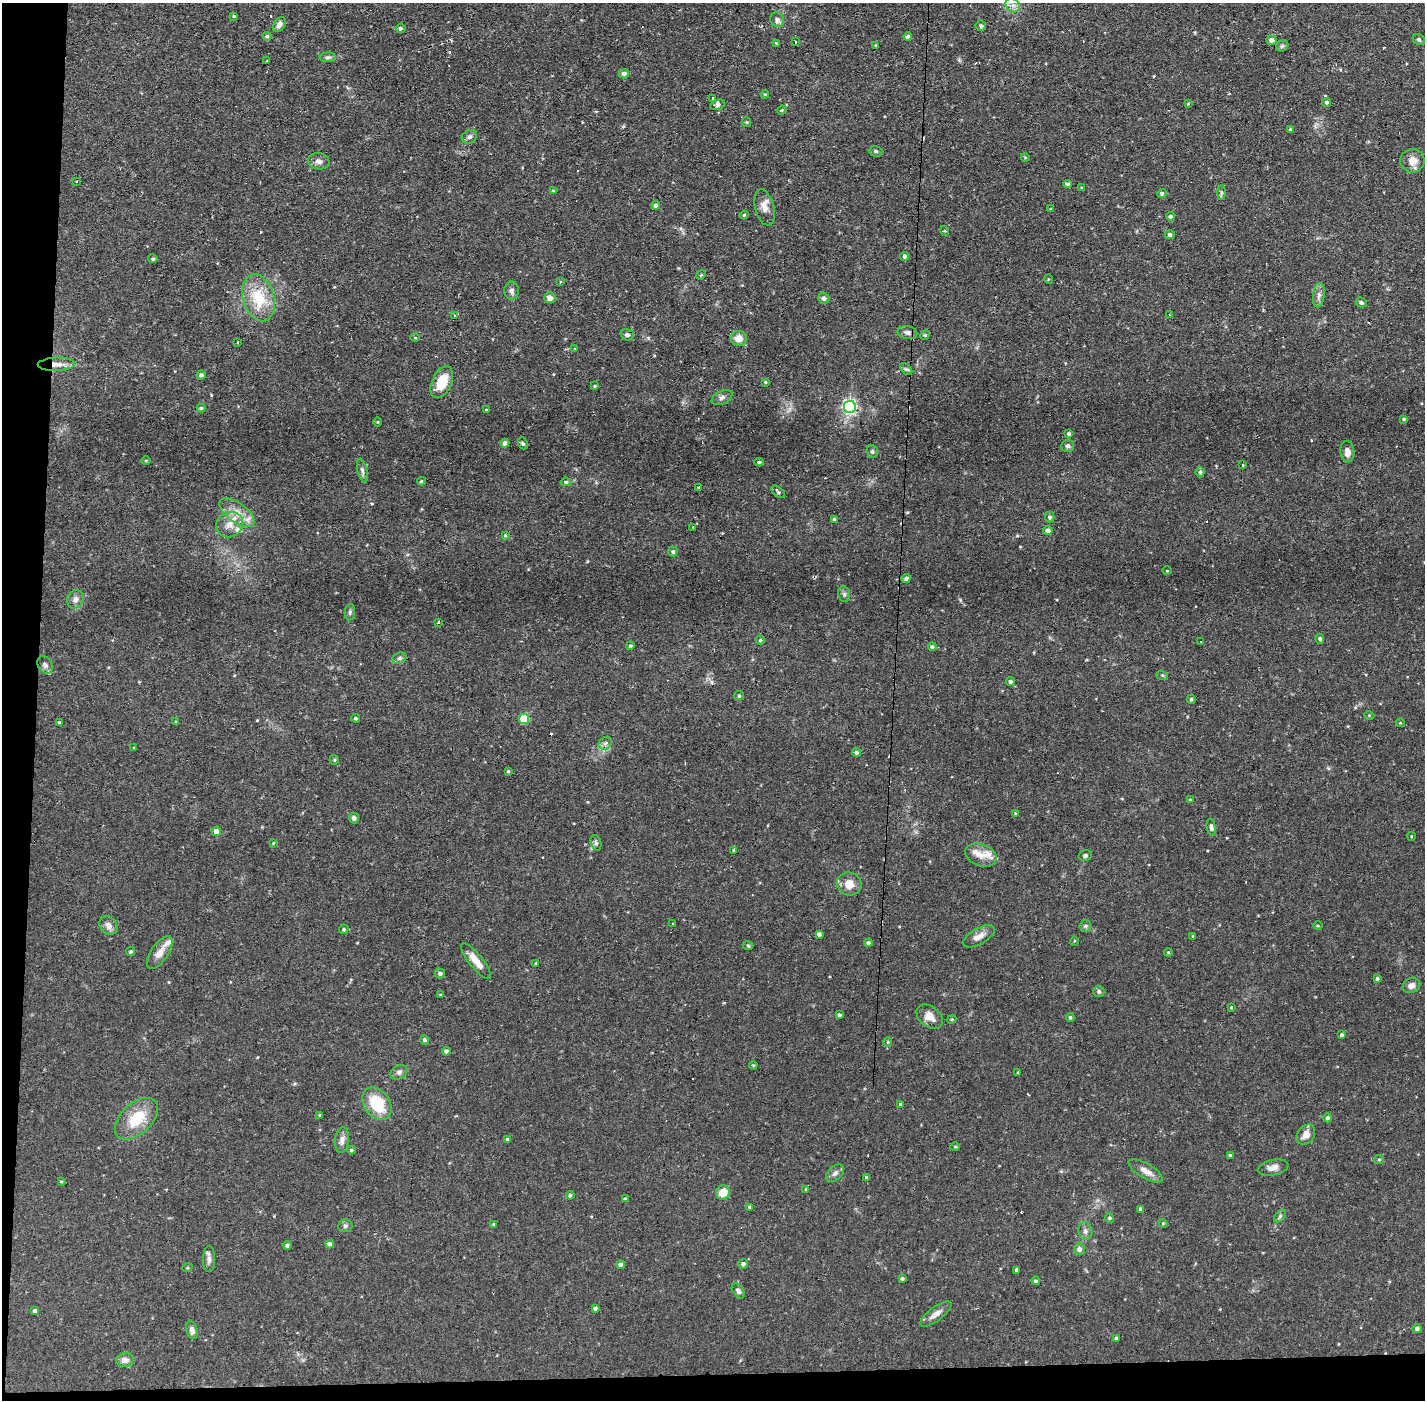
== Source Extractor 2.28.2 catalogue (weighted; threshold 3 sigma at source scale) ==
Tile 7 of 3 x 3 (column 1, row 3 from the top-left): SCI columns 1-1423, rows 53-1450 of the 4269 x 4299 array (HDU 1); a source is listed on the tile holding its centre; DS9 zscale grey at full resolution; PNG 1427 x 1402 px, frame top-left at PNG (2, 3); each listed source drawn as its Kron ellipse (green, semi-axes under 4 px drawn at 4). Shown black and unused: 4% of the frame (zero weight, under 2 of 3 exposures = <1% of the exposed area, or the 3 px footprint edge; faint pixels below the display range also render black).
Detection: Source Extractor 2.28.2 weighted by HDU 2 'WHT'; one run over the whole footprint, this tile lists its part. Background 0.0754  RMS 0.0063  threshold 0.0282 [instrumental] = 3 sigma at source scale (4.5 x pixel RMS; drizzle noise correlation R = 1.50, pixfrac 1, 0.05/0.05 arcsec/px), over >= 5 px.
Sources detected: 234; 11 cosmic-ray / hot-pixel residue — neither listed nor drawn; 5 inside a brighter listed object's ellipse — not listed separately; the other 218 listed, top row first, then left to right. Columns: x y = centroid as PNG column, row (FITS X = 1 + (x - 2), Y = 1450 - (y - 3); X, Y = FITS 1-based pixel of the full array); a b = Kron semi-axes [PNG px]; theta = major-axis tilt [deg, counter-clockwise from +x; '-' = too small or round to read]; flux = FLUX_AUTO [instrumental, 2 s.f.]
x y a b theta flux
1013 5 8 6 -42 2.7
234 16 3 3 - 0.76
777 20 7 7 - 2.3
279 24 8 5 58 2.8
981 26 5 5 - 1.4
401 28 5 4 - 1.2
267 36 4 3 - 1.1
908 36 4 4 - 1.3
1419 39 6 5 - 1.1
1271 40 5 4 - 2.8
795 42 3 2 - 1
776 43 3 3 - 0.47
876 45 4 3 - 0.67
1282 46 6 5 - 1.3
328 57 8 5 3 1.3
267 61 3 2 - 0.55
624 74 5 4 - 2.2
765 94 4 3 - 0.56
713 98 4 3 - 2.1
1327 102 4 4 - 1.1
1188 103 4 3 - 0.56
717 105 8 5 18 1.6
782 110 5 4 - 0.68
746 122 5 4 - 0.68
1290 129 4 4 - 0.57
469 137 8 6 30 1.7
876 151 7 5 -2 1.1
1025 157 4 3 - 0.53
319 161 11 8 -9 3
1412 161 12 12 - 6.2
77 181 3 2 - 0.66
1067 184 4 4 - 1.7
1082 188 3 3 - 0.66
553 191 4 3 - 0.68
1162 193 5 4 - 1.4
1221 193 7 4 -90 0.98
656 205 4 4 - 2.1
765 207 18 9 -76 5.2
1051 209 4 4 - 0.72
744 215 4 3 - 0.6
1170 216 4 4 - 1.1
945 231 5 3 - 0.57
1170 235 4 4 - 1.6
905 256 4 4 - 1.6
153 259 5 4 - 0.99
701 275 5 4 - 0.68
1048 279 5 3 - 0.51
560 282 3 2 - 0.72
512 291 9 7 88 2.2
1319 295 12 6 82 2.7
259 298 24 15 -73 22
550 298 5 5 - 4
824 298 6 5 - 1.7
1361 302 6 4 -29 1.2
454 315 4 4 - 1.4
1170 315 3 3 - 0.61
907 332 10 6 -9 2.3
627 335 7 5 -14 1.8
925 335 5 4 - 0.68
415 338 4 3 - 0.49
739 338 8 7 - 6.7
238 342 2 2 - 0.63
575 349 3 3 - 0.54
56 364 18 6 2 5.3
906 369 7 4 -43 1.1
201 375 4 4 - 1.9
442 382 17 9 66 15
765 382 4 4 - 0.7
595 386 4 3 - 0.66
722 398 11 6 27 2.1
850 407 6 6 - 130
201 408 4 4 - 0.89
486 409 3 3 - 1.1
1404 419 3 3 - 0.72
378 422 5 3 - 0.5
1069 434 3 3 - 1.3
505 443 4 4 - 2.4
523 443 6 4 -68 0.96
1067 446 6 6 - 1.5
872 452 6 5 - 1.3
1347 452 10 7 -82 4
146 461 5 3 - 0.55
759 462 5 3 - 1.3
1243 465 3 2 - 0.77
362 471 12 4 -76 1.8
1200 472 5 4 - 0.97
421 481 4 3 - 0.79
566 482 5 4 - 1.3
698 487 3 3 - 0.76
778 492 8 4 -39 1.2
237 513 20 9 -36 8.8
1050 517 5 5 - 1.4
834 519 3 3 - 0.77
230 525 14 12 33 6.5
693 527 3 3 - 1.2
1048 531 4 4 - 3
505 535 3 3 - 0.57
673 552 5 5 - 1.2
1167 571 4 3 - 0.49
906 578 5 4 - 1.8
844 594 8 6 -77 1.5
75 599 9 8 - 2.9
350 612 8 5 81 1.3
439 622 3 3 - 2.1
1320 639 5 4 - 1.3
760 640 4 4 - 0.77
1200 642 3 3 - 0.94
630 646 4 4 - 1.2
932 647 4 4 - 1.3
399 658 7 5 22 1.3
45 665 9 7 -54 2.2
1162 675 6 4 -18 0.72
1010 681 4 4 - 1.5
739 696 5 4 - 0.8
1191 699 5 4 - 1
1369 715 5 3 - 0.53
356 718 4 4 - 0.89
524 719 5 5 - 26
176 722 4 3 - 0.77
59 723 3 3 - 0.71
1400 723 4 3 - 0.51
605 743 7 5 44 1.7
133 748 3 2 - 0.62
856 752 4 4 - 1.3
334 760 5 4 - 0.71
508 771 4 3 - 0.71
1190 800 4 3 - 0.61
1015 814 4 3 - 0.7
354 818 5 5 - 1.8
1211 827 9 4 -79 1.7
216 831 5 4 - 3.7
1411 836 4 3 - 0.51
273 843 3 3 - 0.52
596 843 8 5 -71 1.3
734 850 4 4 - 0.82
981 855 16 11 -22 6.6
1085 855 7 5 12 1.2
849 884 12 11 - 7.1
673 924 3 3 - 1.2
108 926 10 8 -49 3.6
1085 926 6 6 - 1.2
1318 926 4 3 - 0.58
344 929 5 4 - 0.98
819 934 4 4 - 1.8
979 936 17 8 28 4.7
1193 936 3 3 - 0.55
1074 941 5 3 - 0.46
868 943 4 4 - 1.6
748 945 5 4 - 1.1
130 951 5 4 - 0.85
1168 952 4 3 - 0.55
160 953 19 8 56 5.7
476 961 22 7 -51 7.6
536 963 4 2 - 0.45
440 973 5 5 - 1.4
1377 979 4 4 - 0.92
1411 985 9 7 27 2.8
1099 991 5 5 - 1.2
441 995 3 3 - 0.69
1231 1007 3 3 - 1.6
839 1015 3 3 - 1.4
930 1017 15 10 -40 5.7
1070 1017 4 4 - 1
952 1019 5 3 - 0.62
1342 1035 4 4 - 1.8
425 1040 5 4 - 1.4
888 1042 4 4 - 0.61
446 1051 4 4 - 1.7
753 1065 4 3 - 0.65
399 1072 9 6 28 2
1018 1072 3 3 - 0.48
377 1104 17 13 -54 23
901 1104 4 3 - 1.6
320 1115 3 3 - 0.74
1327 1118 4 4 - 1.4
136 1119 26 15 43 19
1306 1134 11 8 55 4.6
507 1139 4 3 - 0.89
342 1140 13 7 84 3.2
955 1147 5 3 - 0.6
351 1150 4 4 - 1
1230 1155 4 4 - 0.87
1379 1159 5 4 - 0.85
1273 1167 15 7 11 3.6
1146 1171 19 7 -30 5
835 1173 10 7 44 2.3
867 1177 3 3 - 2.5
61 1182 4 3 - 0.61
806 1189 4 3 - 0.63
723 1192 7 6 - 9.2
570 1195 4 4 - 1.1
625 1199 4 3 - 1.1
750 1207 4 3 - 0.86
1141 1209 4 4 - 1.9
1280 1216 7 4 46 1.2
1109 1218 4 4 - 1.3
1163 1223 4 4 - 0.6
493 1224 4 3 - 0.55
345 1226 7 6 - 1.4
1085 1231 9 7 -80 2.1
329 1244 4 4 - 2.2
287 1245 4 4 - 1.2
1079 1249 6 5 - 2.5
209 1259 13 6 -89 2.5
621 1264 4 4 - 2.5
743 1264 5 4 - 1.8
187 1268 5 3 - 0.6
1017 1270 4 3 - 15
902 1279 3 3 - 1.1
1036 1281 4 4 - 1.2
738 1291 8 5 -54 1.7
595 1308 4 3 - 1.1
35 1311 4 4 - 2
936 1314 19 7 36 4.5
1417 1329 4 4 - 2
192 1330 9 5 -72 2.2
1116 1338 3 3 - 0.88
125 1360 9 7 5 3.7
Overlapping masked pixels (flux is a lower limit): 1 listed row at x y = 56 364